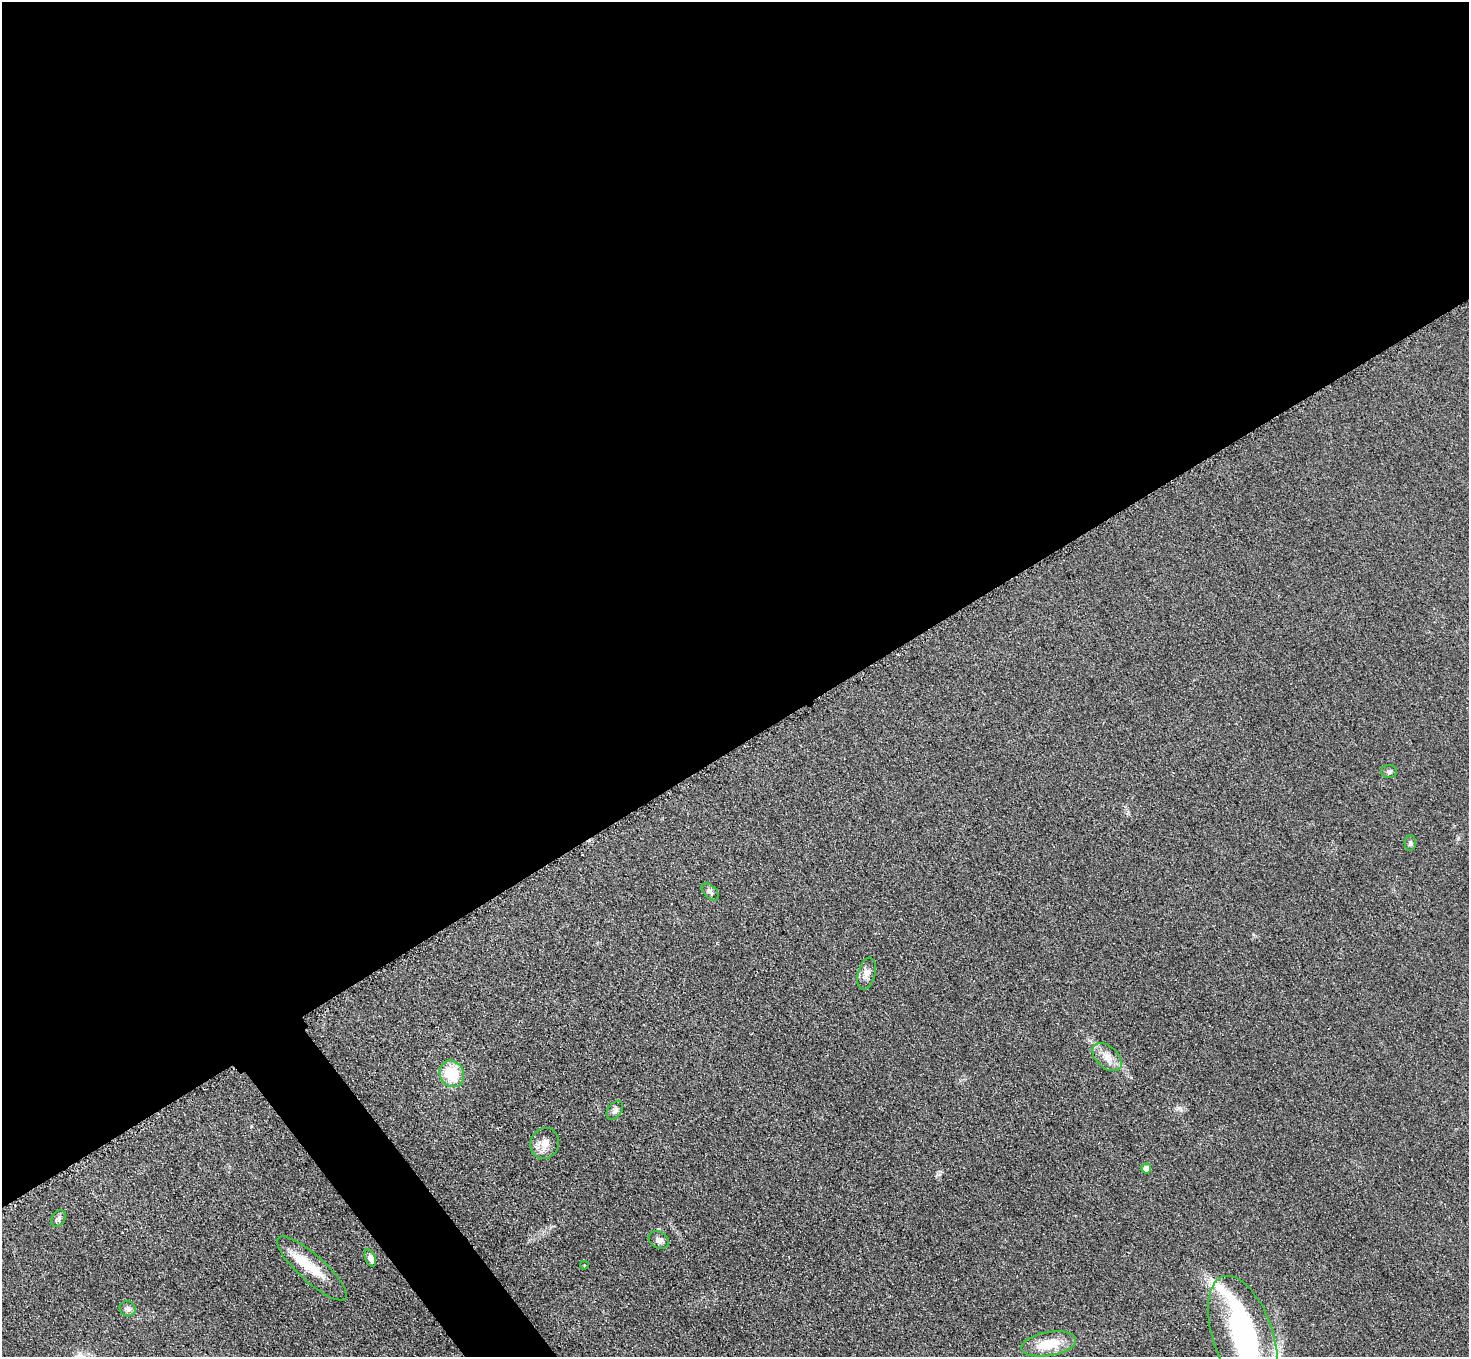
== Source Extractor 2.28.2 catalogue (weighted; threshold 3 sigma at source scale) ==
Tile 2 of 4 x 4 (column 2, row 1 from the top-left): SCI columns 1499-2965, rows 4249-5603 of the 5931 x 5925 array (HDU 1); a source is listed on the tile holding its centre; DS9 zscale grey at full resolution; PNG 1471 x 1359 px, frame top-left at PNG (2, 2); each listed source drawn as its Kron ellipse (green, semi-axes under 4 px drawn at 4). Shown black and unused: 57% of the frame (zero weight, under 3 of 4 exposures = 3% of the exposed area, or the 3 px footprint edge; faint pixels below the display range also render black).
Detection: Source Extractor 2.28.2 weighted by HDU 2 'WHT'; one run over the whole footprint, this tile lists its part. Background 0.147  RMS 0.012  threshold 0.054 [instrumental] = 3 sigma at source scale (4.5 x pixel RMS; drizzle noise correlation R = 1.50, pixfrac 1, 0.05/0.05 arcsec/px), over >= 5 px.
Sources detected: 20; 3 inside a brighter object's white glare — neither listed nor drawn; the other 17 listed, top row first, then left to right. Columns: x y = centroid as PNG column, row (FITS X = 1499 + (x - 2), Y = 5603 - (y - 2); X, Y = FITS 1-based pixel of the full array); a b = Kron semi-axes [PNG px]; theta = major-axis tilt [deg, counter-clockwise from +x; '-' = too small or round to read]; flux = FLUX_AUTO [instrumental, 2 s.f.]
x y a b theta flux
1389 771 7 6 - 3.2
1410 843 8 5 -88 2.7
710 892 10 6 -43 4.1
867 974 16 8 76 8.7
1107 1057 17 10 -42 13
452 1074 13 12 - 41
615 1110 10 7 53 4.3
545 1143 16 14 70 14
1146 1168 5 5 - 12
58 1219 9 6 53 3.3
659 1240 11 8 -30 5.8
370 1258 9 5 -68 6.7
584 1265 4 3 - 0.92
312 1268 45 13 -42 35
128 1309 8 7 - 3.9
1243 1335 62 30 -71 180
1049 1344 28 12 10 34
Isophote crosses this tile's border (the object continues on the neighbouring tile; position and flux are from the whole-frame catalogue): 1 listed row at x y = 1243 1335